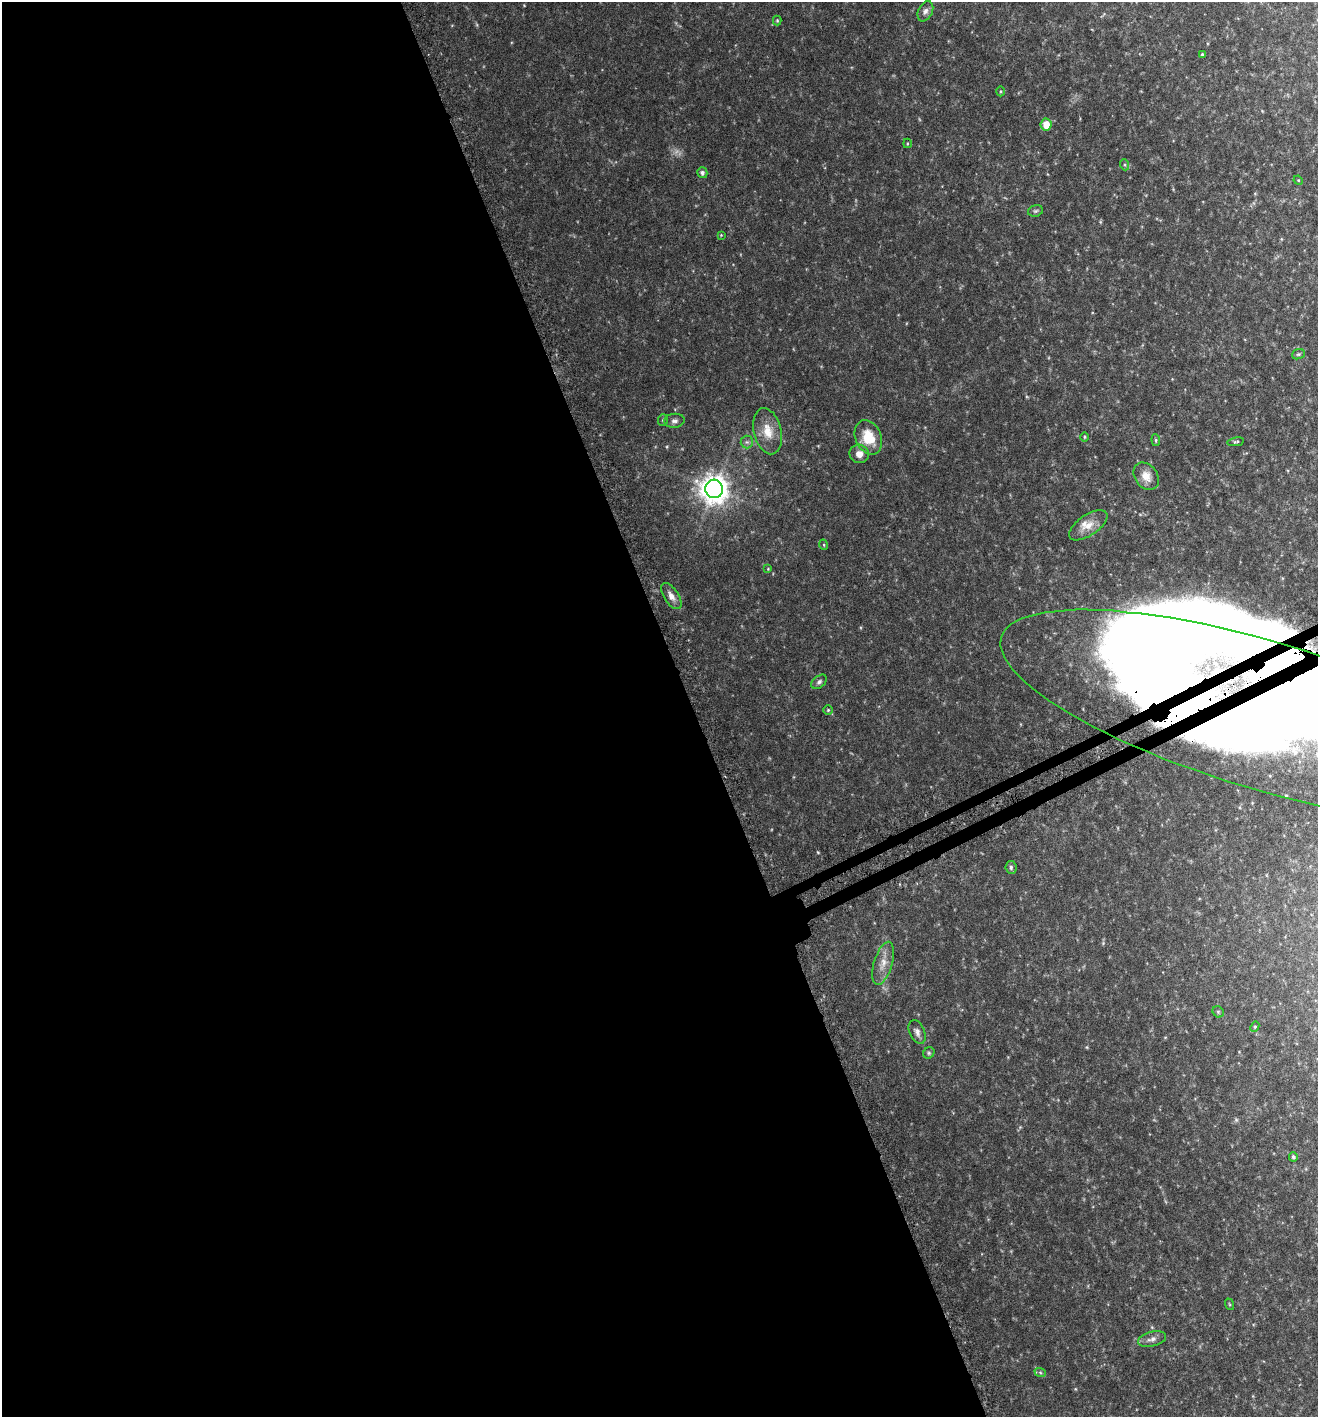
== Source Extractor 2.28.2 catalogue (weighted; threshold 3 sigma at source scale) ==
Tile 9 of 4 x 4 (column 1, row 3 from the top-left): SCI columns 202-1517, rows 1452-2866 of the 5597 x 5730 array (HDU 1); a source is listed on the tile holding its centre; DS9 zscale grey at full resolution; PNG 1320 x 1419 px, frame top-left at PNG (2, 2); each listed source drawn as its Kron ellipse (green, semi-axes under 4 px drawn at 4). Shown black and unused: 53% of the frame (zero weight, under 3 of 6 exposures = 3% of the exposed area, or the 3 px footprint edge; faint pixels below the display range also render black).
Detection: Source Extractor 2.28.2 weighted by HDU 2 'WHT'; one run over the whole footprint, this tile lists its part. Background 0.0507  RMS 0.0049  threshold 0.0201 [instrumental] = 3 sigma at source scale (4.09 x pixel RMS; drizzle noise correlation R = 1.36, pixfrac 0.8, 0.0396/0.0396 arcsec/px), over >= 5 px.
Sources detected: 47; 2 inside a brighter object's white glare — neither listed nor drawn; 5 inside a brighter listed object's ellipse — not listed separately; the other 40 listed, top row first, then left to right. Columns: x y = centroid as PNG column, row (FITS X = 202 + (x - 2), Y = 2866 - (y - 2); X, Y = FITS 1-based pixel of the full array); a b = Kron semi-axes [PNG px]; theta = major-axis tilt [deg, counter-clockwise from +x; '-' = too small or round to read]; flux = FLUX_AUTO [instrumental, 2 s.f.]
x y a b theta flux
925 11 11 7 64 1.7
777 20 5 4 - 0.49
1202 54 3 3 - 0.56
1000 91 5 3 - 0.45
1046 124 6 5 - 5.8
907 143 5 3 - 0.37
1125 165 5 4 - 0.62
702 173 5 5 - 1.2
1298 180 5 4 - 0.38
1035 211 8 5 15 0.9
721 235 3 3 - 0.31
1298 354 6 5 - 0.77
663 420 6 5 - 0.71
674 421 10 7 6 1.6
768 431 23 13 -76 7.3
868 437 18 13 -67 11
1084 437 5 3 - 0.49
1156 440 6 4 -83 0.65
747 442 6 6 - 1.1
1236 442 8 4 10 0.58
859 454 10 9 - 3.2
1146 476 15 11 -52 4.5
714 489 9 9 - 550
1088 525 22 10 34 5
824 545 5 3 - 0.38
768 569 3 3 - 0.32
671 596 15 7 -56 2.9
819 682 9 5 39 1.1
828 710 4 4 - 0.49
1266 716 277 74 -17 1800
1011 867 6 5 - 1
883 963 22 9 73 5.1
1218 1012 6 5 - 0.68
1255 1027 5 4 - 0.6
917 1032 12 7 -66 2
929 1053 6 5 - 0.73
1293 1157 4 4 - 0.77
1229 1304 6 3 -71 0.49
1152 1339 14 7 13 2.2
1040 1372 6 3 -20 0.62
Overlapping masked pixels (flux is a lower limit): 1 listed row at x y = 1266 716
Isophote crosses this tile's border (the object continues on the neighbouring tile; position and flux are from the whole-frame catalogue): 1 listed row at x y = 1266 716